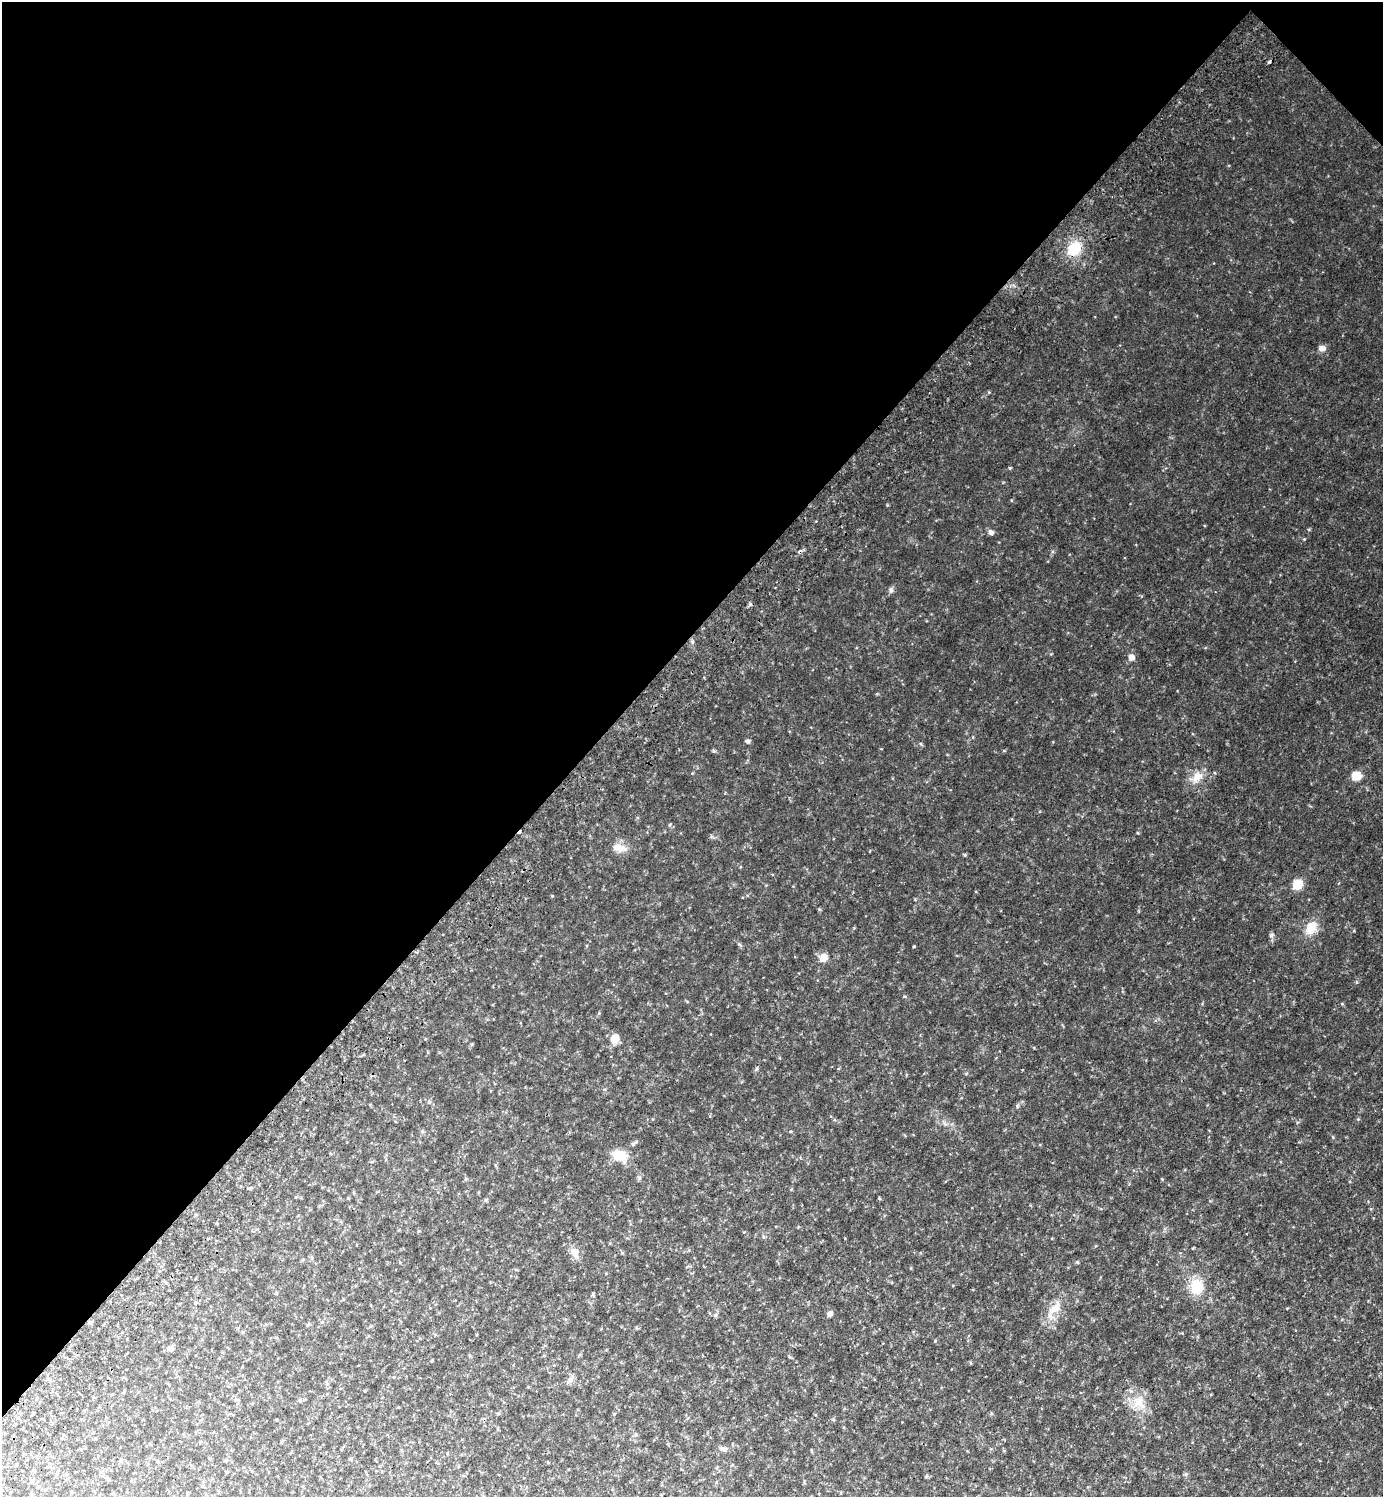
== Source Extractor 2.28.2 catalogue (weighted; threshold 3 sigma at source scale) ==
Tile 2 of 4 x 4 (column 2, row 1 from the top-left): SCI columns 1726-3106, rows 4529-6023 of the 6072 x 6069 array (HDU 1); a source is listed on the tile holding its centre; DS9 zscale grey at full resolution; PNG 1385 x 1499 px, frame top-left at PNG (2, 2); no overlay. Shown black and unused: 43% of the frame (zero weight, under 2 of 3 exposures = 3% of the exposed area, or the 3 px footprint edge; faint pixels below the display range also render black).
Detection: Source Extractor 2.28.2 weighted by HDU 2 'WHT'; one run over the whole footprint, this tile lists its part. Background 0.0792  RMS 0.011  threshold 0.0511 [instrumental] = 3 sigma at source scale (4.5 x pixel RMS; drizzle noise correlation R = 1.50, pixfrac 1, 0.05/0.05 arcsec/px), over >= 5 px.
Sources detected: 33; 2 cosmic-ray / hot-pixel residue — not listed; the other 31 listed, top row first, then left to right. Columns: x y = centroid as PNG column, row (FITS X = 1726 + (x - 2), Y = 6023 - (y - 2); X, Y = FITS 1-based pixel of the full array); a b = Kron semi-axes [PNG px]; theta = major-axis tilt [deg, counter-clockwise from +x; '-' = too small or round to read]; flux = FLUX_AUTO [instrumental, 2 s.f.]
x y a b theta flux
1269 62 5 3 - 1.4
1074 249 15 13 46 22
1322 348 7 6 - 4.4
991 532 7 6 - 2.6
891 590 7 4 -89 1.7
1131 657 6 6 - 5.8
748 741 5 5 - 1.9
713 751 5 4 - 1.3
1356 776 8 8 - 14
1197 777 16 11 70 9.7
619 848 24 7 -9 7.6
1297 884 7 7 - 24
1311 928 15 12 73 13
1271 935 5 5 - 1.8
914 946 3 3 - 0.77
823 957 8 7 - 7.5
615 1038 9 8 - 10
633 1144 5 5 - 1.6
619 1155 12 8 -7 22
574 1252 15 8 -66 6.5
1196 1287 15 12 -84 23
1053 1309 20 6 51 8.9
830 1314 6 6 - 3
715 1315 5 5 - 1.4
170 1348 9 6 55 3.5
1139 1401 18 10 75 11
723 1449 9 5 -9 2.7
548 1462 4 3 - 0.72
1186 1474 5 5 - 1.4
926 1476 5 3 - 0.9
31 1481 5 4 - 1.1
Unlisted compact peaks at least as high as the median listed source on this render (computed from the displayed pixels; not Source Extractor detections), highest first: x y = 1010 468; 965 855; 1304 539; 1077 1262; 904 996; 1138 833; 670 824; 1309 529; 887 505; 921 744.